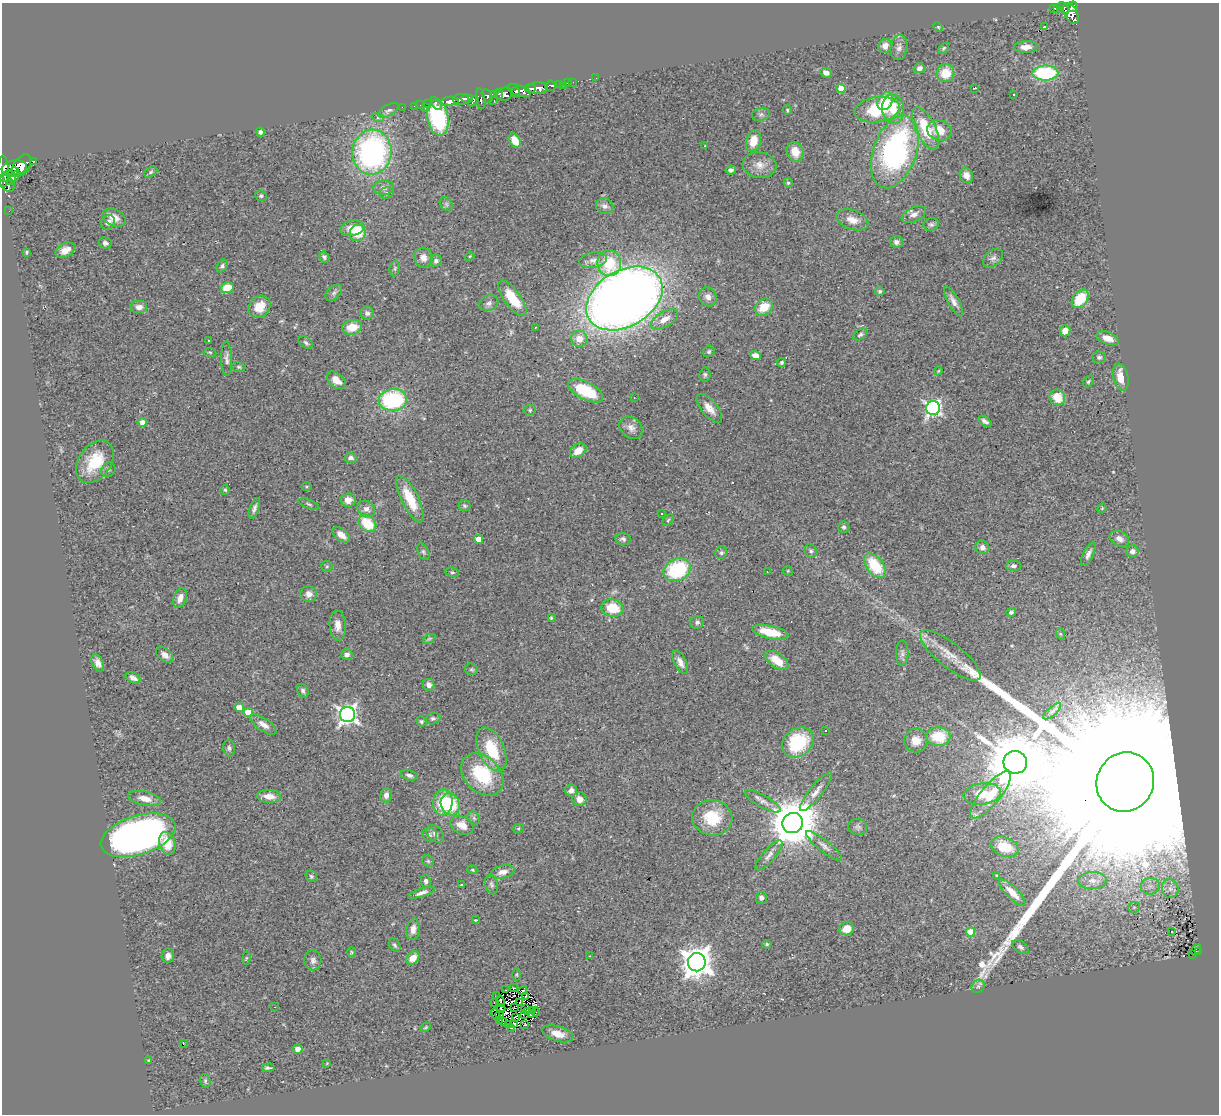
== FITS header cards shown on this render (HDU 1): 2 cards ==
NAXIS1  =                 1217
NAXIS2  =                 1112

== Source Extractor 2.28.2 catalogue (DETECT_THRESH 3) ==
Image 1217 x 1112 px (HDU 1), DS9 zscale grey, 1 PNG px = 1 image px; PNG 1221 x 1116 px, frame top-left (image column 1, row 1112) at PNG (2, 3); each listed source drawn as its Kron ellipse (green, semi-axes under 4 px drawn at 4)
Background 0.749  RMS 0.068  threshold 0.205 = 3 sigma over >= 5 px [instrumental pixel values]
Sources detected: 318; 8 with non-positive FLUX_AUTO (blend fragments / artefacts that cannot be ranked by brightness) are neither listed nor drawn; the other 310 listed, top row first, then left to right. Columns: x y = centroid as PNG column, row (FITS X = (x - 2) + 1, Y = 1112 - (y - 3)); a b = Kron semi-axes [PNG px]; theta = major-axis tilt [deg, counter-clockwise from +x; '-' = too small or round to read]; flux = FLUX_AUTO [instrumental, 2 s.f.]
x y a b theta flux
1073 7 5 4 - 230
1058 8 4 3 - 43
1064 8 6 4 -61 130
1053 9 3 3 - 26
1071 13 11 6 -63 410
938 27 5 4 - 4.9
1045 27 4 3 - 13
885 46 7 6 - 29
899 47 13 8 81 22
1026 47 12 6 1 36
944 48 6 4 50 6.6
919 68 6 5 - 21
826 73 6 4 -23 23
945 73 9 8 - 99
1045 73 13 7 0 400
596 78 2 2 - 2.5
573 82 2 2 - 4.1
567 83 3 2 - 13
559 85 3 2 - 49
563 85 2 2 - 3.9
551 86 5 5 - 130
530 88 5 3 - 140
538 88 10 6 1 250
841 88 4 4 - 100
975 88 3 2 - 5.5
519 91 12 5 -20 520
515 92 5 3 - 250
494 94 4 2 - 35
499 94 5 4 - 65
505 94 8 6 38 350
1014 94 3 2 - 4.6
487 96 7 5 -63 75
461 99 8 5 8 340
467 99 6 3 2 200
481 99 10 4 -83 150
450 101 9 4 6 460
473 101 6 3 40 35
494 101 3 2 - 87
885 101 10 7 60 130
436 103 7 3 -57 38
427 104 4 2 - 6.4
420 105 2 2 - 4.6
414 106 3 2 - 4.9
402 107 2 2 - 7.3
425 108 3 3 - 36
893 109 14 11 -83 92
388 110 11 5 32 14
787 110 5 4 - 5.5
877 110 23 12 9 210
761 114 9 6 14 12
378 118 6 4 -19 7.1
438 118 18 10 -80 510
926 128 23 10 -65 170
939 130 12 10 -18 74
260 132 4 4 - 12
515 141 7 5 -61 66
753 141 11 7 76 79
704 146 3 2 - 15
372 152 22 19 82 1100
795 152 10 8 -67 59
895 152 38 21 70 980
34 161 3 3 - 7.7
759 165 17 13 -7 52
22 166 13 7 54 840
14 168 13 7 9 1000
731 170 5 4 - 12
3 171 16 5 -89 560
13 172 6 2 34 300
151 172 7 4 28 8.2
966 175 8 6 -65 36
9 177 7 6 - 340
14 177 6 3 56 170
4 178 4 3 - 250
7 183 9 6 -52 320
788 183 5 4 - 8.2
383 188 10 7 5 21
386 193 7 5 14 9.7
261 196 6 5 - 8.4
446 204 7 6 - 9.7
604 206 9 8 - 21
9 211 2 2 - 5
914 214 13 7 24 30
114 218 12 8 -27 48
852 220 16 9 -19 54
108 222 7 6 - 19
931 224 8 6 12 12
352 228 12 7 10 59
358 233 8 7 - 130
896 242 6 6 - 17
105 243 6 5 - 15
65 250 10 6 27 32
27 252 3 2 - 4.9
470 256 5 3 - 4.3
324 257 6 5 - 9.3
423 258 10 9 - 37
993 258 11 7 40 21
593 260 14 7 8 25
436 261 6 5 - 12
609 263 13 12 - 150
222 266 7 5 56 11
395 268 8 5 84 9.1
227 288 6 5 - 100
880 291 5 4 - 8.4
334 293 10 6 45 15
708 297 10 8 -63 29
512 298 21 8 -54 150
624 298 41 28 31 6300
1080 299 10 7 52 150
953 301 17 5 -61 30
489 303 10 7 21 18
139 307 8 6 3 27
259 307 12 10 43 74
764 307 10 7 36 90
367 313 6 6 - 17
664 319 15 7 30 47
352 327 10 7 12 82
536 327 3 2 - 8.3
1065 331 5 5 - 48
860 334 8 5 34 10
1108 338 11 6 -21 40
579 339 8 8 - 51
209 340 3 2 - 3.9
306 343 8 5 -34 11
709 351 6 5 - 8.3
210 352 6 3 -8 5.1
755 355 6 4 -19 40
1099 357 7 6 - 11
227 359 17 5 -89 19
782 362 5 4 - 8.1
239 367 7 5 -15 7.2
938 371 4 3 - 4.2
705 375 7 5 83 9.1
1121 377 14 7 -78 72
336 380 11 7 -39 43
1088 382 6 4 51 7.8
586 391 19 9 -27 230
634 397 3 2 - 3.5
1057 397 8 7 - 96
393 400 14 11 5 490
709 408 17 8 -50 49
933 408 7 7 - 1200
530 410 6 5 - 7.1
985 421 7 4 -35 15
142 422 4 4 - 48
631 428 12 10 -39 32
578 451 9 6 36 53
351 458 6 5 - 17
95 462 23 16 54 190
108 470 8 6 44 13
306 486 5 3 - 4.8
225 490 5 4 - 6.2
410 499 25 8 -64 140
348 500 7 6 - 38
309 504 11 3 -20 8
464 506 6 5 - 8.2
254 508 10 4 70 15
1102 508 5 4 - 4.4
366 509 9 7 -30 27
662 513 2 2 - 3.8
668 520 6 4 46 7.2
367 524 10 7 -43 150
844 527 6 5 - 10
341 535 10 5 -37 40
479 539 4 4 - 81
623 539 7 6 - 12
1119 539 10 7 -29 28
982 547 7 6 - 21
811 551 7 6 - 12
1132 551 6 6 - 25
423 552 9 5 -64 9.3
721 553 6 5 - 9.2
1088 554 13 5 64 21
327 566 6 5 - 8.1
875 566 14 8 -52 180
1013 566 7 5 2 10
677 570 14 11 25 360
788 571 5 4 - 4.9
452 572 7 4 -14 7.9
767 572 2 2 - 2.6
309 594 8 7 - 28
180 598 10 6 68 34
612 608 11 8 -10 120
1011 612 5 4 - 9.7
551 618 3 3 - 4.9
697 622 7 6 - 13
338 625 15 8 -86 38
770 632 18 6 -12 120
1061 634 6 3 -69 5
429 639 7 3 30 6.3
902 653 12 6 90 17
347 654 6 5 - 22
165 655 10 6 -38 23
950 655 37 12 -38 100
777 660 13 7 -35 87
680 662 12 6 -63 28
98 663 9 5 -65 26
472 669 6 5 - 7.7
133 678 8 5 -30 21
429 685 6 5 - 23
303 691 7 5 -64 11
239 708 4 4 - 80
1052 711 11 4 41 14
248 712 5 4 - 94
348 714 8 7 - 2100
433 718 7 5 18 10
421 721 5 4 - 7.3
263 725 15 6 -34 34
826 730 2 2 - 3.8
938 737 12 9 -3 140
916 741 12 11 - 56
798 742 17 13 37 280
229 748 8 6 -87 12
492 749 23 12 -65 180
1015 762 12 11 - 41000
409 775 8 5 -14 15
482 775 24 17 -45 270
1125 782 30 28 61 870000
571 790 6 6 - 25
816 792 24 6 51 39
982 794 19 10 7 80
386 795 7 5 81 26
990 795 29 9 50 110
269 796 12 6 -3 46
145 798 17 7 -13 46
579 799 7 7 - 38
763 801 20 6 -30 28
443 803 13 10 84 120
450 804 11 9 -72 220
474 818 7 5 -47 9.6
712 818 20 17 -9 180
793 823 10 10 - 23000
462 825 12 8 -28 49
858 827 9 8 - 15
518 828 5 4 - 5.8
435 834 10 7 -46 15
138 835 38 19 18 2400
430 835 7 6 - 12
167 843 11 8 -74 98
824 846 23 6 -39 28
1005 847 14 9 -22 96
769 855 19 6 49 26
428 861 6 5 - 7.6
472 870 5 4 - 5.4
503 872 12 6 12 34
311 876 6 5 - 8.3
997 876 4 3 - 9
426 881 6 5 - 15
1092 881 14 8 2 43
461 885 3 2 - 2.6
492 885 10 6 -78 13
1150 886 9 8 - 30
1170 889 9 8 - 28
1012 892 18 6 -45 56
422 893 14 4 18 22
761 898 6 5 - 14
1134 907 6 5 - 9.3
475 920 3 2 - 5.9
413 929 11 6 83 30
847 929 7 6 - 58
1171 931 3 3 - 58
970 932 4 4 - 130
767 944 5 4 - 5.7
395 945 8 5 -59 10
1021 947 9 5 -33 13
1196 950 6 3 56 9.4
352 952 5 4 - 5.9
1199 952 3 2 - 6
1193 954 3 2 - 7
168 956 7 6 - 27
590 956 3 2 - 3.2
246 958 7 3 81 4.8
413 958 7 5 47 53
313 960 10 8 -86 18
697 962 9 9 - 7500
517 974 6 3 90 4.6
978 986 7 6 - 13
514 988 3 2 - 3.4
505 990 3 2 - 3.4
523 990 4 2 - 9.9
497 996 2 2 - 2
526 996 4 3 - 8.3
500 1001 5 3 - 4.9
495 1002 3 2 - 2.4
519 1002 3 2 - 3
275 1007 3 2 - 4.4
501 1008 4 2 - 2.8
514 1008 4 2 - 10
525 1008 2 2 - 3
528 1011 2 2 - 2.3
532 1011 3 2 - 0.72
536 1012 4 2 - 7.1
496 1014 6 2 -60 1.6
524 1014 4 2 - 1.3
500 1015 4 2 - 0.13
531 1015 3 2 - 4.3
515 1017 3 3 - 3.5
499 1020 3 2 - 2.9
503 1022 4 3 - 0.026
514 1024 3 3 - 4.3
508 1025 3 2 - 4.2
525 1025 3 2 - 3.3
426 1027 5 3 - 4.8
512 1028 2 2 - 4.9
558 1034 16 7 -16 50
183 1044 3 2 - 33
298 1049 5 4 - 25
149 1060 4 3 - 4
327 1063 3 3 - 3.5
268 1068 6 3 2 9.4
205 1081 7 5 -72 8.8
At the frame edge (FLAGS 8, measured only in part): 1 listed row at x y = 3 171
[8 non-positive-flux detections neither listed nor drawn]